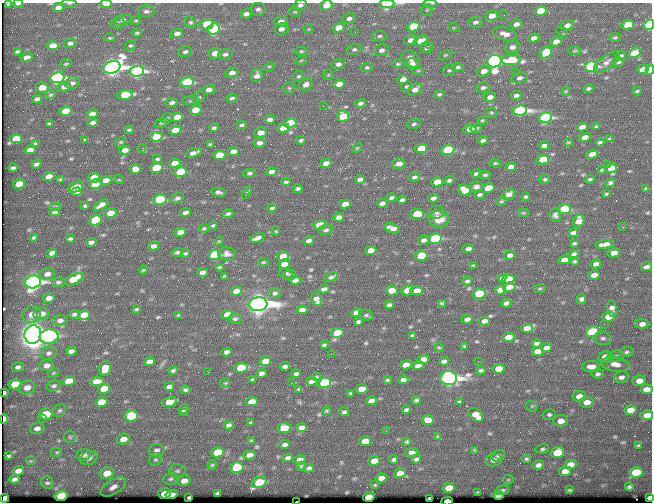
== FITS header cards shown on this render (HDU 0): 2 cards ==
NAXIS1  =                  650 / Width of table row in bytes
NAXIS2  =                  500 / Number of rows in table

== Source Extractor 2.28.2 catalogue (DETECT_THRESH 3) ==
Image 650 x 500 px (HDU 0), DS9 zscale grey, 1 PNG px = 1 image px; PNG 654 x 504 px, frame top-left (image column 1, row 500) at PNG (2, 3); each listed source drawn as its Kron ellipse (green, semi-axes under 4 px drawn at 4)
Background 352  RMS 1.1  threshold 3.43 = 3 sigma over >= 5 px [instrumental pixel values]
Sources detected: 559; of the 559, the 500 brightest by FLUX_AUTO listed and drawn (59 fainter detections omitted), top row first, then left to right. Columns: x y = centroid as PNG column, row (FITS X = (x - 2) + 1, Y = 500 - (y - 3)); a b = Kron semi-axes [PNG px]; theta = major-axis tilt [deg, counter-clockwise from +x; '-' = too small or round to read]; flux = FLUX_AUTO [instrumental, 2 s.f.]
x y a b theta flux
69 3 7 3 -5 96
8 4 3 2 - 76
18 4 5 2 - 150
106 4 6 3 2 1200
387 4 7 3 3 8600
430 4 7 3 0 190
300 5 7 5 17 230
326 5 6 5 - 930
58 8 5 4 - 430
258 9 7 6 - 220
427 10 6 5 - 140
146 11 8 6 -4 230
541 11 6 4 13 2000
295 12 6 4 1 110
246 14 6 4 12 300
504 15 3 2 - 73
492 16 6 5 - 820
349 18 7 5 14 280
123 20 8 5 17 190
136 21 5 4 - 100
190 22 6 5 - 170
281 22 7 5 17 500
475 22 7 5 11 260
118 23 7 5 28 210
207 24 6 5 - 4700
516 24 6 4 16 370
567 25 7 5 16 340
628 25 6 4 15 2700
649 25 5 4 - 17000
413 27 6 4 16 3900
338 28 6 4 16 950
454 28 5 3 - 75
214 29 6 5 - 5100
281 29 7 5 13 350
308 29 5 5 - 76
355 32 3 2 - 73
562 32 6 2 -48 79
137 33 5 3 - 110
177 34 6 4 17 420
505 34 12 6 -15 560
379 36 7 5 6 150
615 37 6 4 22 110
110 38 6 3 -14 94
534 38 5 4 - 320
410 40 6 5 - 420
421 41 7 5 20 870
556 42 6 4 19 710
70 43 6 5 - 240
430 45 3 2 - 160
53 46 6 4 9 1000
130 46 5 5 - 120
512 47 8 6 17 350
427 48 6 5 - 250
354 49 7 5 18 170
381 50 7 5 21 280
17 51 3 3 - 100
301 51 6 4 2 110
575 51 6 3 1 91
185 52 7 5 15 200
546 52 7 5 40 2700
215 53 7 5 -2 670
634 53 7 5 29 1400
225 54 7 5 16 220
445 55 7 4 26 100
620 56 5 3 - 180
27 57 6 4 17 390
410 59 10 7 -41 410
511 60 10 5 2 4400
301 61 6 3 20 90
494 61 7 6 - 54000
607 62 15 6 36 400
618 62 6 4 3 160
66 64 6 3 19 96
338 64 7 5 19 270
398 64 7 4 7 120
412 64 6 5 - 340
112 67 8 6 19 64000
269 67 5 4 - 110
367 67 5 4 - 120
458 67 6 3 -4 140
591 67 7 5 13 12000
643 69 6 4 14 900
418 70 6 4 1 93
449 70 7 5 30 140
650 70 5 4 - 1900
137 71 7 5 6 20000
484 71 7 5 16 580
515 72 3 2 - 92
232 73 6 5 - 400
328 75 5 5 - 94
257 76 6 5 - 400
299 76 6 5 - 120
57 78 7 5 8 18000
520 78 8 5 16 270
403 79 5 4 - 620
187 82 7 5 8 5800
72 83 7 5 19 240
306 84 7 5 31 410
339 84 6 4 11 770
406 86 6 4 40 110
64 87 7 5 10 490
42 88 6 5 - 980
289 88 6 6 - 140
483 88 7 5 13 220
588 88 5 3 - 150
415 89 7 5 32 510
209 90 6 4 17 340
566 91 5 3 - 91
637 91 4 2 - 100
439 94 5 4 - 140
50 95 5 4 - 98
125 95 7 4 8 3400
516 95 5 4 - 250
199 97 7 6 - 140
490 97 6 4 10 390
232 98 5 3 - 140
37 99 5 4 - 240
191 101 9 4 1 140
172 103 6 4 11 200
360 103 6 4 14 190
323 106 3 2 - 150
195 110 6 4 12 1700
520 110 7 5 7 21000
66 111 6 4 12 1800
491 113 5 5 - 100
92 114 5 4 - 500
343 116 6 5 - 1900
177 117 6 4 14 940
167 118 7 5 22 120
545 118 7 5 9 12000
270 120 5 4 - 330
482 120 5 4 - 99
93 122 5 3 - 240
162 123 7 4 16 120
290 123 6 5 - 3900
49 124 4 3 - 110
414 124 7 5 13 150
241 125 5 3 - 130
597 126 4 3 - 120
582 127 5 4 - 420
214 128 5 4 - 160
283 128 6 4 18 760
476 128 6 5 - 150
470 129 7 5 11 600
129 130 4 3 - 100
175 130 6 4 10 1400
260 133 7 5 18 680
156 137 6 4 10 2200
585 137 6 4 15 630
16 138 6 4 9 1300
85 139 4 3 - 99
610 139 4 3 - 110
301 140 4 3 - 160
483 140 5 4 - 260
120 142 6 3 33 100
568 142 4 3 - 84
600 142 4 3 - 130
259 143 6 4 9 310
35 144 4 2 - 88
210 144 4 4 - 90
544 146 5 4 - 310
142 148 4 3 - 730
357 148 6 3 45 84
421 148 6 4 11 1700
30 150 5 4 - 470
125 150 5 4 - 520
448 150 6 5 - 4900
233 152 5 4 - 530
193 153 8 4 17 390
592 154 6 4 16 580
219 155 6 4 11 2200
157 159 4 3 - 110
543 160 6 4 12 3100
175 163 6 4 9 720
326 163 5 4 - 590
495 163 5 3 - 110
37 164 5 4 - 220
399 164 7 5 13 540
607 164 2 2 - 250
511 167 5 4 - 410
13 168 4 3 - 140
156 168 6 5 - 3400
611 168 6 5 - 910
135 169 5 5 - 560
602 170 3 2 - 73
181 172 6 5 - 3100
271 172 5 4 - 350
249 173 6 4 10 170
476 174 5 4 - 210
485 175 6 4 7 140
49 177 6 4 16 800
414 177 6 4 14 170
94 178 6 5 - 1900
360 179 5 4 - 260
545 179 5 4 - 120
590 179 4 3 - 120
60 180 4 3 - 97
106 180 6 4 17 620
119 180 5 3 - 76
449 180 5 3 - 160
286 182 4 3 - 110
437 182 6 4 15 1000
610 183 5 4 - 170
19 184 6 4 12 1500
96 184 6 4 11 3500
76 187 8 4 25 1200
476 187 7 5 1 280
488 188 6 4 12 1800
298 189 4 3 - 150
646 189 4 2 - 88
465 190 6 5 - 1000
247 191 4 3 - 90
77 192 5 4 - 380
219 192 7 4 -13 230
509 194 7 5 33 350
606 194 3 2 - 82
246 195 2 2 - 91
479 195 5 4 - 170
526 197 4 3 - 130
177 198 7 5 25 220
391 198 5 3 - 180
433 198 5 4 - 320
160 200 6 5 - 6600
402 200 5 4 - 210
501 201 5 4 - 94
382 203 6 4 13 330
345 204 6 4 17 690
101 205 8 4 31 460
85 206 4 3 - 100
55 207 6 4 1 110
272 208 4 3 - 160
564 209 6 5 - 5300
55 212 5 4 - 320
185 212 5 3 - 290
436 212 8 6 9 240
111 213 6 4 13 1200
523 213 5 4 - 91
228 214 5 3 - 170
417 214 6 5 - 2900
555 215 7 5 -84 250
339 217 5 4 - 430
439 219 10 8 -2 1200
95 220 6 5 - 2500
579 221 6 5 - 760
213 225 4 3 - 120
320 225 6 4 10 2700
623 227 2 2 - 280
204 228 5 3 - 100
392 228 8 4 -18 530
326 230 7 5 9 200
276 231 4 3 - 73
180 232 6 4 10 570
573 233 5 4 - 260
34 237 4 3 - 97
70 238 4 3 - 130
257 238 8 4 18 440
435 238 6 5 - 7400
424 240 6 4 11 270
219 241 5 4 - 81
309 241 5 4 - 270
91 242 5 4 - 240
574 243 4 3 - 120
605 244 9 4 8 470
154 246 5 4 - 360
468 249 5 4 - 310
371 250 6 4 15 660
177 252 6 4 18 140
52 253 5 4 - 360
186 253 5 3 - 110
614 253 6 4 13 640
227 254 9 6 -8 320
574 254 5 4 - 240
215 255 6 5 - 5900
510 255 6 4 14 340
283 256 6 4 13 930
421 256 6 5 - 2500
564 260 6 4 12 590
575 261 4 3 - 110
263 262 5 4 - 97
284 264 6 4 12 680
596 264 5 4 - 340
473 265 4 3 - 84
219 267 4 2 - 90
646 267 5 4 - 240
143 270 4 3 - 73
202 272 5 4 - 320
286 273 7 5 -6 160
47 274 8 6 12 430
290 275 5 5 - 180
594 275 5 4 - 730
225 276 4 3 - 89
331 277 7 4 20 200
502 278 4 3 - 140
74 279 10 5 27 1700
508 279 6 4 6 1300
295 280 5 4 - 420
467 281 5 3 - 170
33 282 8 6 13 34000
58 282 6 5 - 150
509 287 6 5 - 810
324 289 5 4 - 290
540 289 6 3 9 76
392 290 6 5 - 960
500 290 5 4 - 290
236 291 6 4 14 570
407 291 6 5 - 1800
416 291 6 4 8 770
275 293 6 5 - 180
479 294 6 5 - 3700
49 298 6 4 12 470
317 299 7 5 -68 340
581 299 5 4 - 250
442 303 4 3 - 100
506 303 5 4 - 250
258 304 9 7 5 120000
389 305 4 3 - 170
612 308 8 5 -79 320
137 309 4 3 - 89
302 310 5 4 - 540
356 312 5 4 - 400
32 314 9 8 - 650
41 314 8 6 14 720
74 314 5 3 - 180
227 314 6 4 8 1200
84 315 6 5 - 1300
178 315 4 3 - 85
366 315 7 5 -13 140
608 317 6 5 - 970
235 319 6 5 - 150
467 319 5 4 - 300
60 320 7 5 8 310
484 321 5 4 - 420
358 322 4 3 - 160
604 324 2 2 - 350
642 324 7 4 -3 470
527 328 6 4 5 740
592 331 7 5 11 4300
337 333 6 5 - 2900
33 335 9 8 - 160000
412 335 4 3 - 120
49 337 9 7 4 7900
508 337 6 4 12 1300
603 338 8 7 - 250
536 343 5 3 - 180
324 345 4 3 - 120
464 346 3 3 - 78
439 347 4 3 - 80
546 348 5 4 - 420
71 351 5 4 - 320
538 351 6 4 10 600
227 352 5 4 - 280
627 352 7 5 6 170
49 353 8 6 24 230
331 354 2 2 - 190
616 356 8 6 10 200
605 357 7 5 12 920
423 359 6 4 19 530
149 361 5 4 - 370
265 361 6 5 - 1000
444 361 5 4 - 210
478 361 2 2 - 180
615 364 14 7 -9 680
46 365 7 5 4 390
406 365 6 4 9 800
285 366 5 3 - 210
418 366 6 4 19 370
18 367 6 5 - 220
591 367 9 5 0 550
241 368 7 5 8 2600
105 369 7 5 72 1000
499 369 6 4 11 1300
173 370 4 3 - 140
481 370 4 3 - 150
208 372 3 2 - 75
53 373 6 4 23 98
261 373 5 4 - 270
296 374 4 3 - 180
598 374 6 5 - 210
316 377 4 3 - 83
621 377 7 5 12 310
449 378 8 7 - 56000
252 379 3 3 - 88
387 380 4 3 - 100
403 380 5 4 - 320
69 381 6 5 - 1600
97 381 7 4 3 790
312 381 6 4 6 330
639 381 6 5 - 710
225 383 5 5 - 87
291 383 2 2 - 77
325 383 6 5 - 8500
15 384 6 5 - 2000
54 386 7 5 15 170
169 387 5 3 - 210
27 388 8 7 - 670
104 389 6 5 - 1500
299 389 4 3 - 120
362 389 6 4 11 1000
646 389 6 4 11 760
185 390 5 3 - 140
4 393 4 3 - 120
350 393 4 2 - 80
579 396 7 5 8 710
416 400 4 3 - 130
371 401 5 4 - 370
101 402 6 5 - 1500
169 402 8 5 16 1200
252 402 6 4 9 1100
459 402 4 3 - 120
587 402 7 5 8 690
532 406 6 5 - 100
184 409 5 4 - 280
60 410 7 5 43 150
406 410 4 4 - 150
630 410 6 5 - 940
327 411 4 3 - 95
344 412 5 4 - 170
184 413 3 2 - 90
46 414 6 5 - 2900
549 414 6 5 - 190
476 415 8 5 -41 830
647 415 6 5 - 910
131 416 6 5 - 5200
4 419 5 4 - 970
42 419 2 2 - 170
428 420 6 5 - 950
561 421 7 6 - 680
251 423 3 3 - 91
229 425 5 4 - 210
37 428 7 5 16 360
284 428 6 5 - 2000
301 428 5 4 - 330
386 431 2 2 - 430
70 437 6 6 - 140
438 437 4 3 - 90
123 439 7 5 17 690
251 440 3 3 - 81
365 441 6 5 - 1200
407 442 3 3 - 120
285 444 5 3 - 200
638 446 4 3 - 100
542 449 7 4 10 150
157 450 8 6 4 240
475 451 3 3 - 330
57 452 6 5 - 120
217 452 6 5 - 2400
412 452 7 4 5 250
557 453 6 5 - 2700
83 455 7 6 - 480
249 455 6 4 12 470
8 456 4 3 - 110
498 456 7 5 30 170
89 458 9 6 22 360
288 458 5 4 - 240
394 459 4 3 - 180
416 459 4 4 - 170
526 459 5 4 - 150
155 460 6 6 - 150
300 460 6 4 18 410
494 460 8 6 11 360
31 461 5 4 - 100
374 461 6 5 - 870
212 465 4 4 - 94
538 465 6 5 - 290
570 465 6 5 - 800
301 466 4 3 - 97
237 467 6 5 - 4600
309 468 5 4 - 230
18 471 6 4 16 480
177 471 8 7 - 210
565 471 6 5 - 790
636 472 6 5 - 3400
107 473 7 6 - 1200
400 473 6 4 15 820
381 478 5 4 - 460
14 479 5 4 - 230
170 479 7 5 9 180
508 480 5 5 - 110
184 481 7 5 11 540
47 482 6 6 - 170
259 482 8 5 24 3900
375 485 3 3 - 85
113 487 14 7 31 490
629 487 4 3 - 140
449 488 6 5 - 1200
502 490 7 4 15 160
569 490 4 3 - 86
478 492 4 3 - 86
218 493 4 3 - 120
164 494 6 5 - 860
172 494 6 4 14 500
498 495 5 4 - 340
61 496 6 5 - 5200
189 497 4 3 - 140
369 497 6 4 10 1500
649 497 4 3 - 140
5 498 4 4 - 910
430 498 4 2 - 150
447 501 5 3 - 5200
297 502 3 2 - 160
At the frame edge (FLAGS 8, measured only in part): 17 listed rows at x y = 69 3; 8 4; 18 4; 106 4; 387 4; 430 4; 300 5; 326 5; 58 8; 649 25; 650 70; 647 415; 4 419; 649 497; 5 498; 447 501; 297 502
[59 fainter detections neither listed nor drawn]